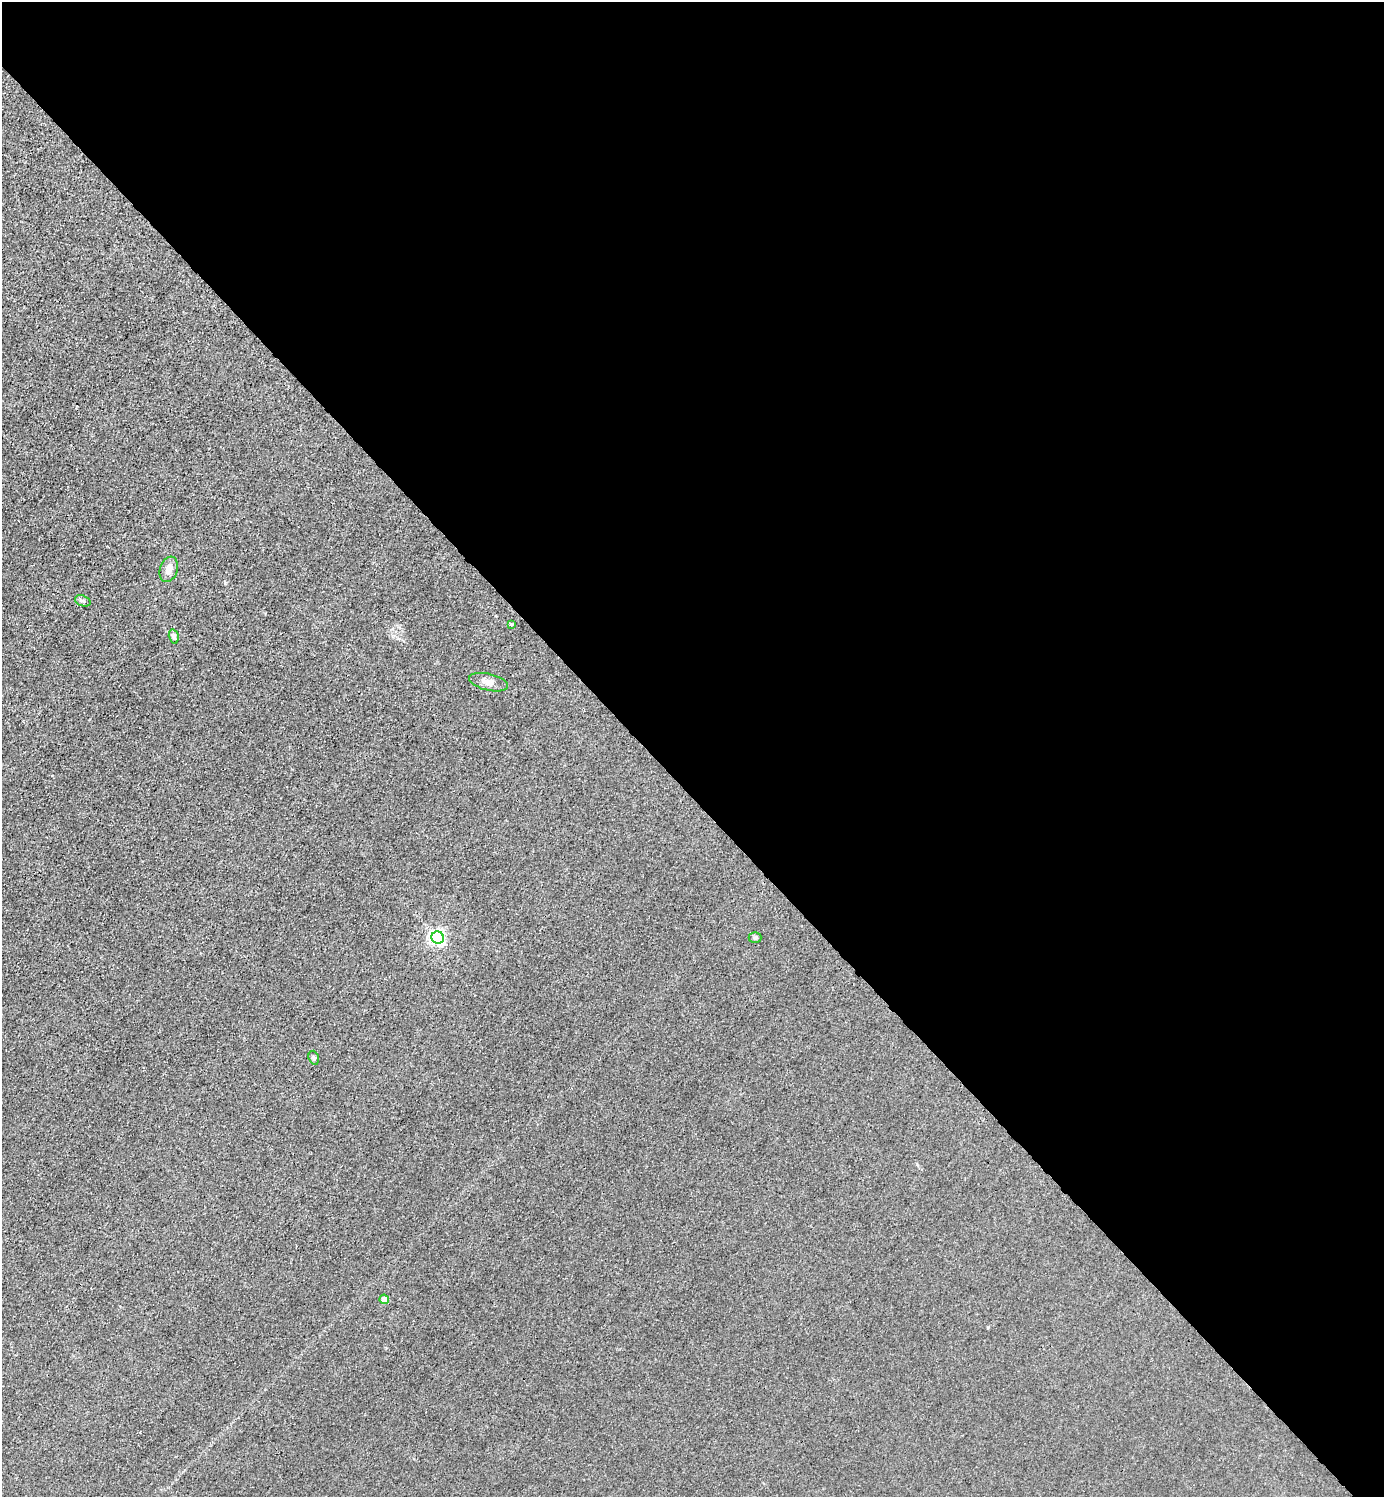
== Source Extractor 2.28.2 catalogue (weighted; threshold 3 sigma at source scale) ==
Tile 8 of 4 x 4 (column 4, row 2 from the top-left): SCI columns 4446-5827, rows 2993-4487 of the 5985 x 5985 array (HDU 1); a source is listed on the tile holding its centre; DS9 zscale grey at full resolution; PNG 1386 x 1499 px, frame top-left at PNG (2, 2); each listed source drawn as its Kron ellipse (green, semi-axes under 4 px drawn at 4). Shown black and unused: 53% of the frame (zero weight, under 3 of 4 exposures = <1% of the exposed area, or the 3 px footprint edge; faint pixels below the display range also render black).
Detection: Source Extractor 2.28.2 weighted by HDU 2 'WHT'; one run over the whole footprint, this tile lists its part. Background 0.0222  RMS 0.0063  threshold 0.0285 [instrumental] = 3 sigma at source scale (4.5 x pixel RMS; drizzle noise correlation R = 1.50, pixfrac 1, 0.05/0.05 arcsec/px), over >= 5 px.
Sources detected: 9; all 9 listed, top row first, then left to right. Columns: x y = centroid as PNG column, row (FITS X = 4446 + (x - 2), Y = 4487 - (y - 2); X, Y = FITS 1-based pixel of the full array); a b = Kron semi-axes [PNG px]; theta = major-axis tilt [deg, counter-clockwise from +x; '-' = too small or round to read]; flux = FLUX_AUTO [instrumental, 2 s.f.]
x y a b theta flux
169 569 13 8 71 5.1
83 601 8 5 -20 1.5
511 625 3 3 - 1
174 636 7 5 -77 2.2
489 682 20 8 -13 4.9
438 938 6 6 - 200
755 938 6 5 - 1.5
314 1058 7 5 -73 1.1
384 1299 5 4 - 4.8